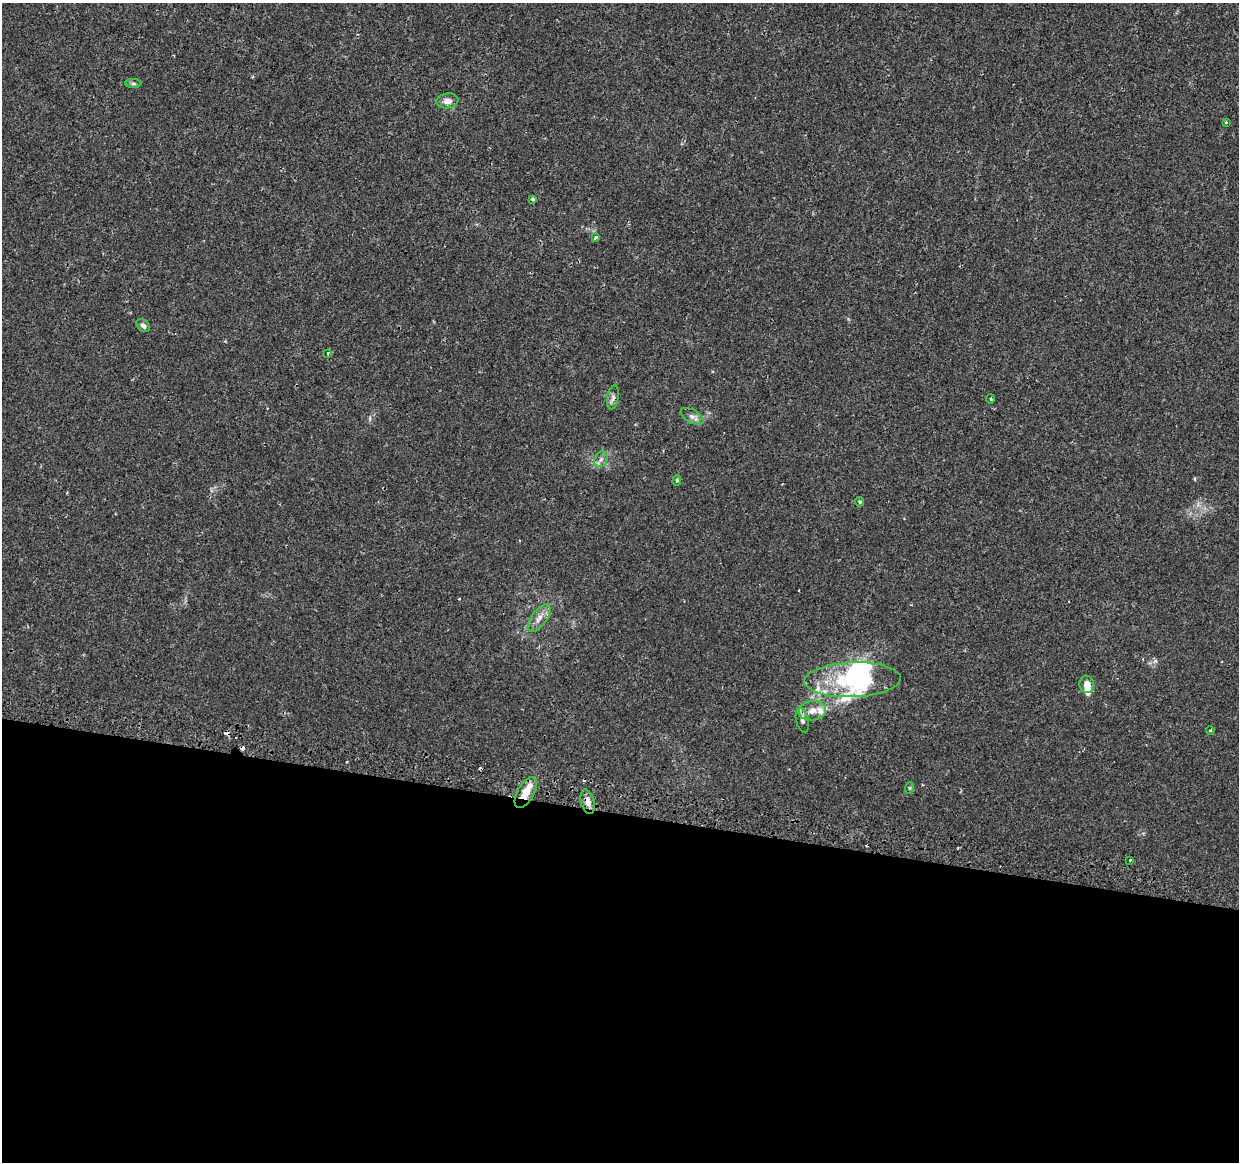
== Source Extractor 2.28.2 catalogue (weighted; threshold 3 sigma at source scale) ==
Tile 14 of 4 x 4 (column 2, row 4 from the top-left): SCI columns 1275-2511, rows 269-1428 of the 5030 x 5235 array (HDU 1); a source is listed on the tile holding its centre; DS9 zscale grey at full resolution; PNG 1241 x 1164 px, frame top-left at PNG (2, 3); each listed source drawn as its Kron ellipse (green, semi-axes under 4 px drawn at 4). Shown black and unused: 30% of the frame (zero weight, under 2 of 3 exposures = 3% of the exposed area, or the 3 px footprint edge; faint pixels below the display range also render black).
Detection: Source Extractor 2.28.2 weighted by HDU 2 'WHT'; one run over the whole footprint, this tile lists its part. Background 0.00621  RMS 0.0021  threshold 0.00931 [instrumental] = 3 sigma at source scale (4.5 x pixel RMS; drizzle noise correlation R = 1.50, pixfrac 1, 0.0396/0.0396 arcsec/px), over >= 5 px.
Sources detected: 36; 3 inside a brighter object's white glare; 5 cosmic-ray / hot-pixel residue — neither listed nor drawn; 5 inside a brighter listed object's ellipse — not listed separately; the other 23 listed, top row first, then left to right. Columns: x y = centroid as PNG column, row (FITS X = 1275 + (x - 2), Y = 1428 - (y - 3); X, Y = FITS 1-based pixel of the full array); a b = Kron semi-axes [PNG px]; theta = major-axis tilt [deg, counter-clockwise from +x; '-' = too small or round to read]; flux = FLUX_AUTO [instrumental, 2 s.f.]
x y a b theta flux
133 84 8 4 0 0.35
447 101 11 7 7 1.3
1226 123 3 3 - 0.62
532 199 4 3 - 0.41
596 237 3 3 - 1.1
143 325 8 5 -44 0.64
328 353 3 3 - 0.47
613 398 12 6 81 0.7
991 399 5 3 - 0.21
692 416 12 6 -29 0.95
601 459 8 6 63 0.7
677 480 5 4 - 0.31
860 502 5 4 - 0.33
539 618 16 7 54 1.5
853 680 48 17 2 13
1087 684 8 7 - 1.6
812 711 14 9 10 1.9
802 720 12 6 -77 0.79
1210 730 4 3 - 0.16
909 788 6 3 70 0.22
526 793 17 8 61 3.1
588 802 13 6 -77 1.4
1130 860 3 3 - 0.29
Overlapping masked pixels (flux is a lower limit): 1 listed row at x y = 526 793